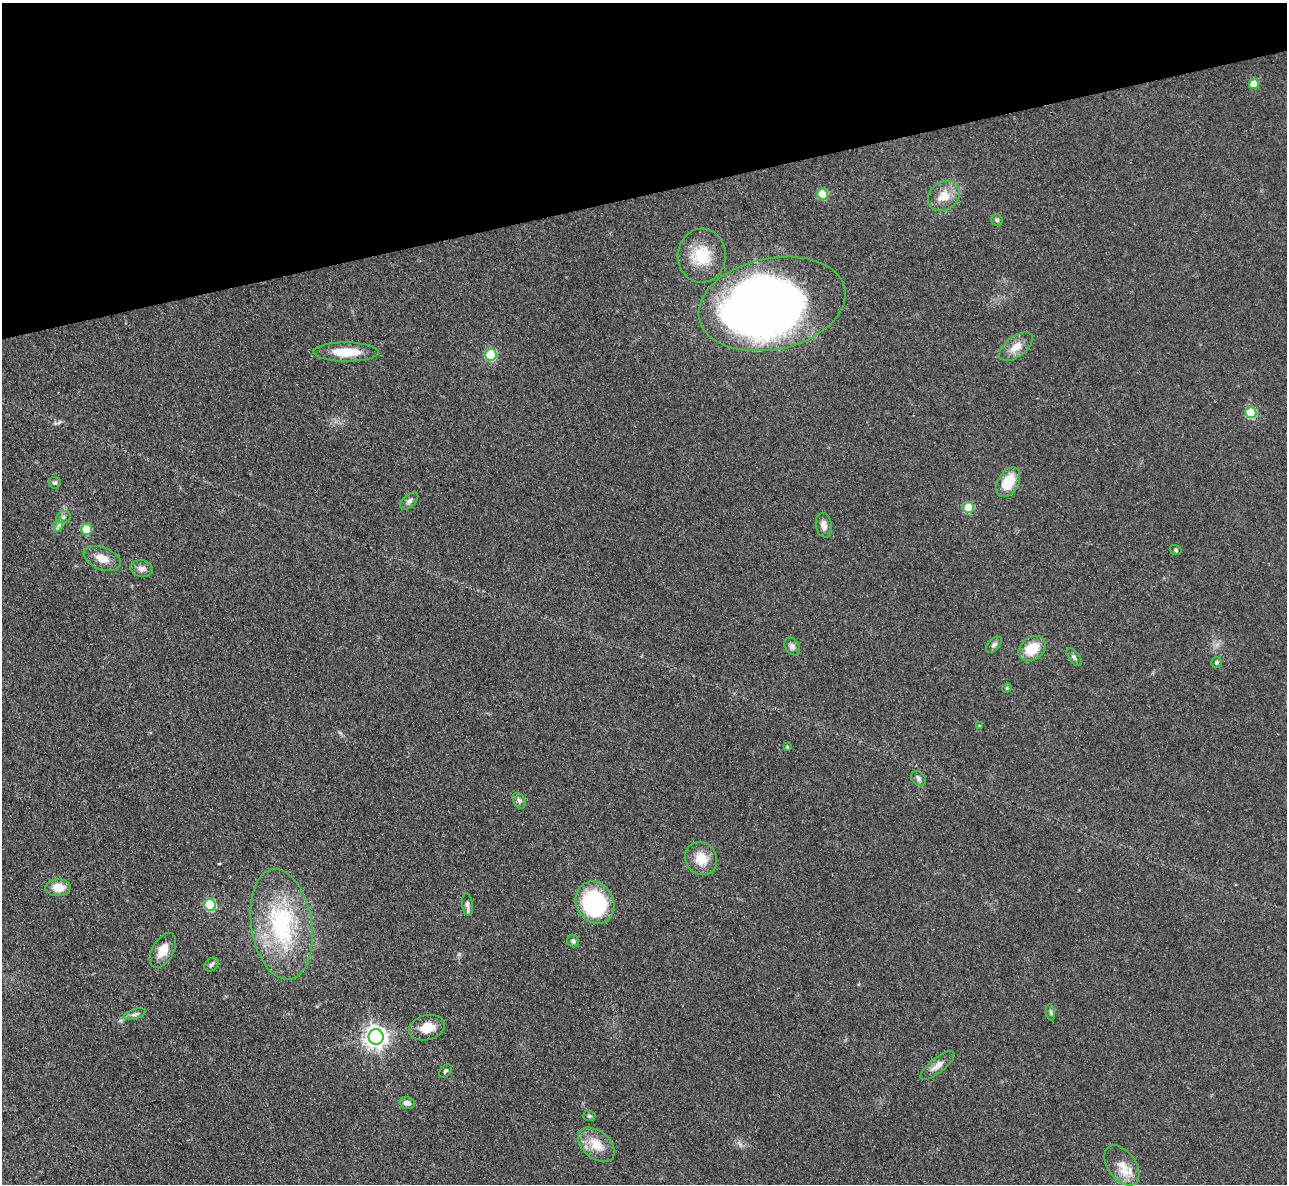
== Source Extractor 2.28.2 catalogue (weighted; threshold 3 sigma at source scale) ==
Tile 3 of 4 x 4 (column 3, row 1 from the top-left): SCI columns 2582-3866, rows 3813-4994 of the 5162 x 5140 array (HDU 1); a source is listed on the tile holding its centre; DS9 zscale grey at full resolution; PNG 1289 x 1186 px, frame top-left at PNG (2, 3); each listed source drawn as its Kron ellipse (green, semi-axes under 4 px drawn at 4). Shown black and unused: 16% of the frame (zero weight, under 3 of 4 exposures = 2% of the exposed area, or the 3 px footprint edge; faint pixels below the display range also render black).
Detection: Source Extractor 2.28.2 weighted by HDU 2 'WHT'; one run over the whole footprint, this tile lists its part. Background 0.0792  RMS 0.0058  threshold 0.0262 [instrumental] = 3 sigma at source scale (4.5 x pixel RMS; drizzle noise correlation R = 1.50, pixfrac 1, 0.05/0.05 arcsec/px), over >= 5 px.
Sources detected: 51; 1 inside a brighter object's white glare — neither listed nor drawn; the other 50 listed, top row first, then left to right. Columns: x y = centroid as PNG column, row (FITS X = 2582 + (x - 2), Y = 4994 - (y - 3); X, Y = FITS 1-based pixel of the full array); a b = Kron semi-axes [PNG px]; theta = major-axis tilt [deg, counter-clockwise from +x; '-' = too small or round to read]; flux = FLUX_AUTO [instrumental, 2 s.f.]
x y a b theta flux
1254 84 5 5 - 11
822 194 5 5 - 21
944 196 17 14 37 9.8
997 220 6 5 - 1.2
702 256 27 24 88 20
772 304 74 45 12 500
1016 347 19 10 38 7.1
346 352 32 9 -1 15
491 355 6 5 - 40
1251 413 5 5 - 33
1008 482 16 10 61 15
55 483 6 6 - 1.1
409 501 11 6 41 2
969 508 5 5 - 23
63 517 7 6 - 1.5
59 525 7 4 71 1.3
824 525 12 8 -80 3.9
86 529 5 5 - 24
1176 550 6 4 -18 0.86
102 558 20 11 -22 7
142 569 11 8 -9 2.9
994 645 9 5 45 1.7
792 646 10 6 -54 2.2
1032 649 15 11 36 15
1074 657 10 5 -53 1.5
1216 663 5 5 - 1.1
1007 688 5 4 - 0.74
979 726 4 4 - 0.57
787 747 4 3 - 0.84
919 778 8 6 -45 1.8
519 801 8 5 -64 1.6
701 859 17 15 -55 10
58 888 12 8 1 7.8
595 903 22 18 -59 62
210 905 6 5 - 37
467 905 11 5 -82 2.2
281 924 56 30 -81 68
573 941 6 5 - 1.4
163 950 19 10 61 8.4
211 965 8 6 43 1.5
1051 1012 8 4 -81 1
135 1014 12 5 18 1.8
427 1028 18 12 16 10
376 1037 8 7 - 410
937 1065 21 7 38 4.3
445 1071 7 5 50 1.1
407 1103 8 6 -10 3
589 1116 6 5 - 1
596 1145 21 13 -40 11
1122 1165 23 14 -53 9.8